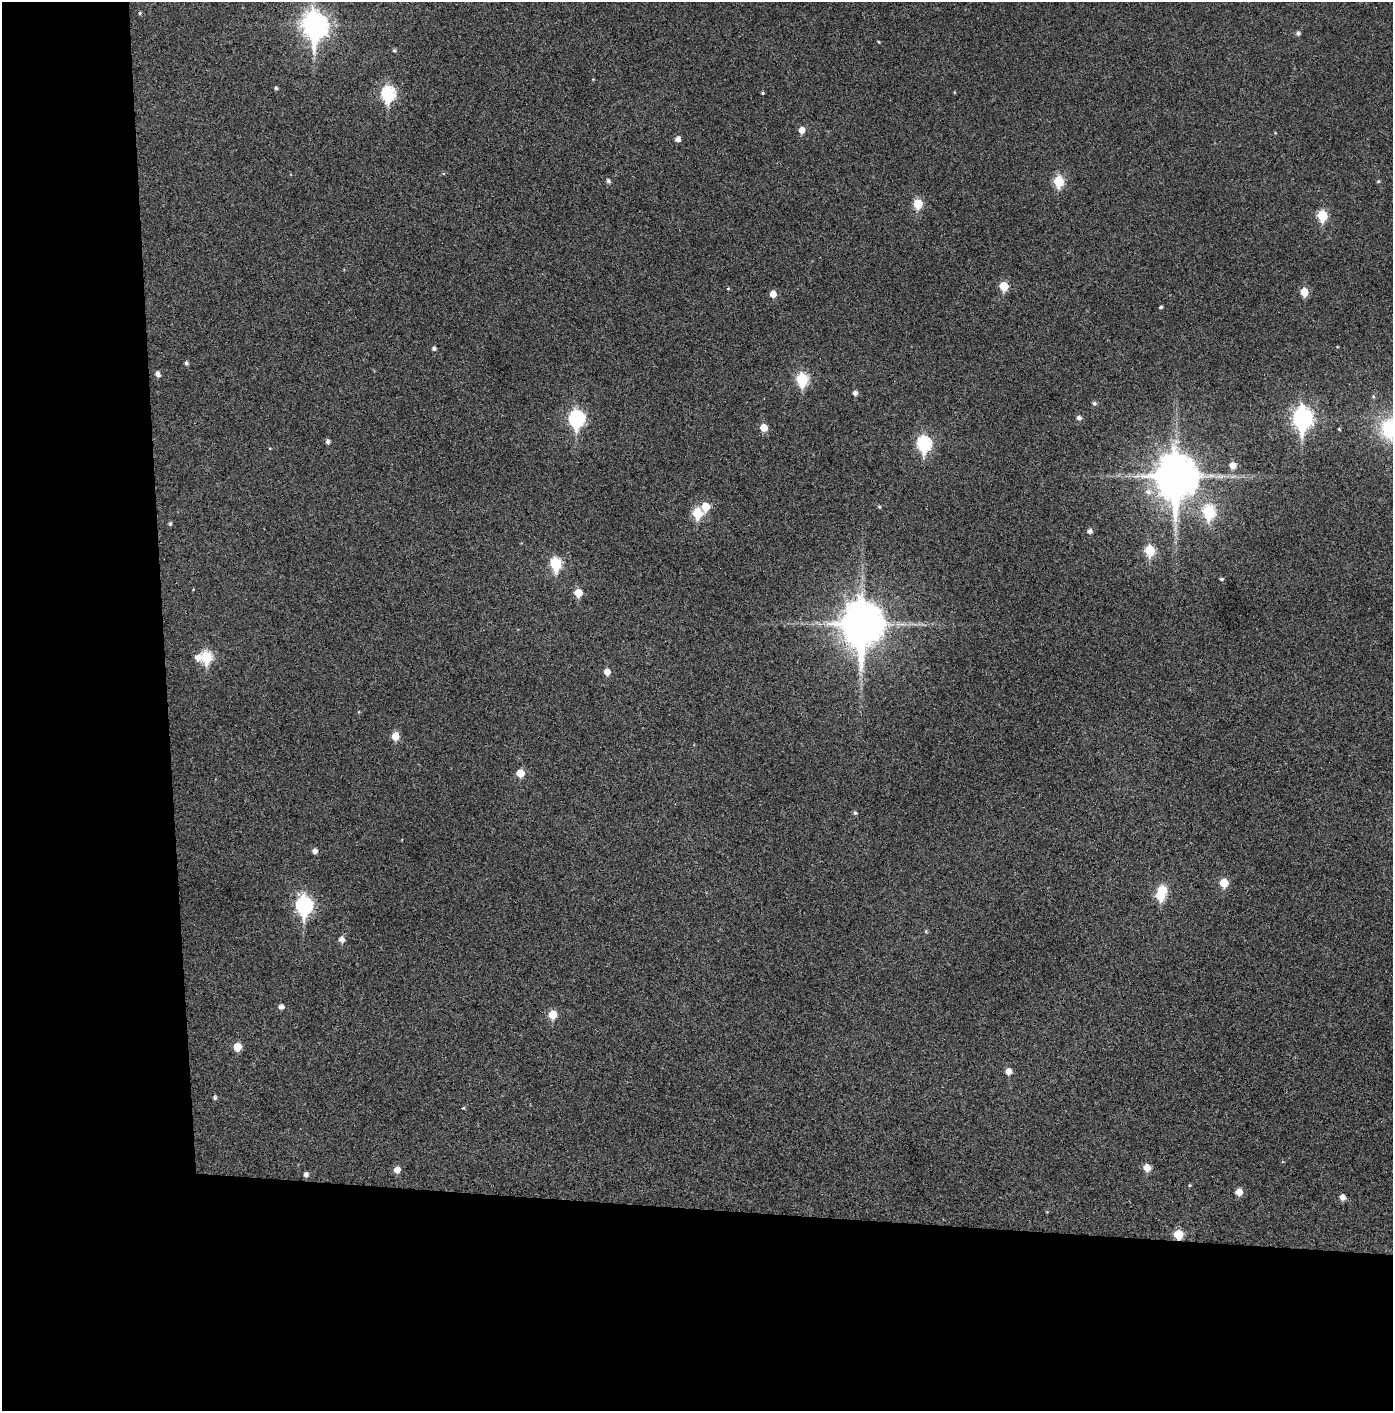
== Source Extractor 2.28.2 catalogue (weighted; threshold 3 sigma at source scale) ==
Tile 7 of 3 x 3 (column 1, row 3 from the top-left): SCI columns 75-1465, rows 4-1412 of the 4319 x 4236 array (HDU 1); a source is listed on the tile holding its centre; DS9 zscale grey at full resolution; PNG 1395 x 1413 px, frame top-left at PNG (2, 2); no overlay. Shown black and unused: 24% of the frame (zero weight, under 3 of 4 exposures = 6% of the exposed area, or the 3 px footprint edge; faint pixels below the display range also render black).
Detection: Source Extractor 2.28.2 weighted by HDU 2 'WHT'; one run over the whole footprint, this tile lists its part. Background 0.0357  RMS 0.0051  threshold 0.023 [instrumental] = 3 sigma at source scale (4.5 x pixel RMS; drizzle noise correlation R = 1.50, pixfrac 1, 0.05/0.05 arcsec/px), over >= 5 px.
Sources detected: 78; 1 inside a brighter object's white glare — not listed; the other 77 listed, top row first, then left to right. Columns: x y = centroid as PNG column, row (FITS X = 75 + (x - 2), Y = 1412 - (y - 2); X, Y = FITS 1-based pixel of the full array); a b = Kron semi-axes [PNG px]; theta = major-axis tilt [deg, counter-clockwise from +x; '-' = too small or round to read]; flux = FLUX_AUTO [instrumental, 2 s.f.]
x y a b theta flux
140 13 5 4 - 0.67
315 26 12 9 -87 420
1298 33 5 5 - 1.4
879 42 5 3 - 0.42
394 50 5 4 - 0.85
276 88 4 4 - 0.91
954 92 4 3 - 0.36
763 93 4 3 - 0.58
388 94 8 7 - 66
802 130 6 6 - 3.8
678 139 5 5 - 2.7
608 181 5 4 - 1.5
1059 181 7 6 - 23
1378 181 5 4 - 0.66
918 204 6 5 - 17
1322 216 6 6 - 23
1004 286 6 5 - 14
728 288 4 4 - 0.5
1304 292 6 5 - 10
773 294 6 5 - 5.2
1161 307 4 3 - 0.88
434 349 4 4 - 1.3
186 363 5 4 - 1.2
158 374 6 5 - 2.2
802 379 7 6 - 36
855 393 5 5 - 2
1373 396 5 5 - 0.76
1094 403 6 5 - 1.1
1079 418 5 5 - 1.9
1303 418 11 8 -88 210
576 419 9 7 -89 110
764 427 6 6 - 6.8
1339 429 4 3 - 0.54
1390 429 28 25 -82 36
328 442 5 4 - 1.7
924 444 8 7 - 68
1233 465 6 6 - 4.8
1176 476 15 12 -88 1900
1148 492 9 9 - 3.5
706 506 7 6 - 9.4
879 507 5 4 - 0.73
1209 512 8 7 - 42
697 513 7 6 - 23
170 524 5 4 - 0.87
1090 531 5 5 - 2
1150 550 6 6 - 22
556 564 8 6 -86 35
1221 579 4 3 - 0.89
193 590 4 2 - 0.32
578 593 6 5 - 9.6
862 624 15 12 -89 1800
206 657 7 6 - 33
198 658 8 7 - 3.1
607 672 6 5 - 4.2
358 712 5 3 - 0.39
395 736 6 5 - 9
520 773 6 5 - 9.5
855 813 5 4 - 0.92
315 851 5 5 - 2.2
1224 883 6 6 - 10
1160 895 6 6 - 18
304 906 9 7 -88 140
926 931 5 4 - 0.57
341 939 6 6 - 2.7
281 1007 6 6 - 2.1
553 1014 6 6 - 11
237 1047 6 5 - 8.7
1009 1071 6 6 - 4
215 1098 5 4 - 1.1
463 1108 4 4 - 0.5
1147 1167 6 6 - 5.9
397 1170 6 5 - 4.5
306 1175 5 4 - 1.8
1190 1185 4 4 - 0.53
1239 1192 6 6 - 5.3
1342 1197 5 5 - 3
1178 1234 6 6 - 16
Overlapping masked pixels (flux is a lower limit): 1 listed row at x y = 1178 1234
Isophote crosses this tile's border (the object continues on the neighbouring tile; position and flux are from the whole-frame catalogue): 1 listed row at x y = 1390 429